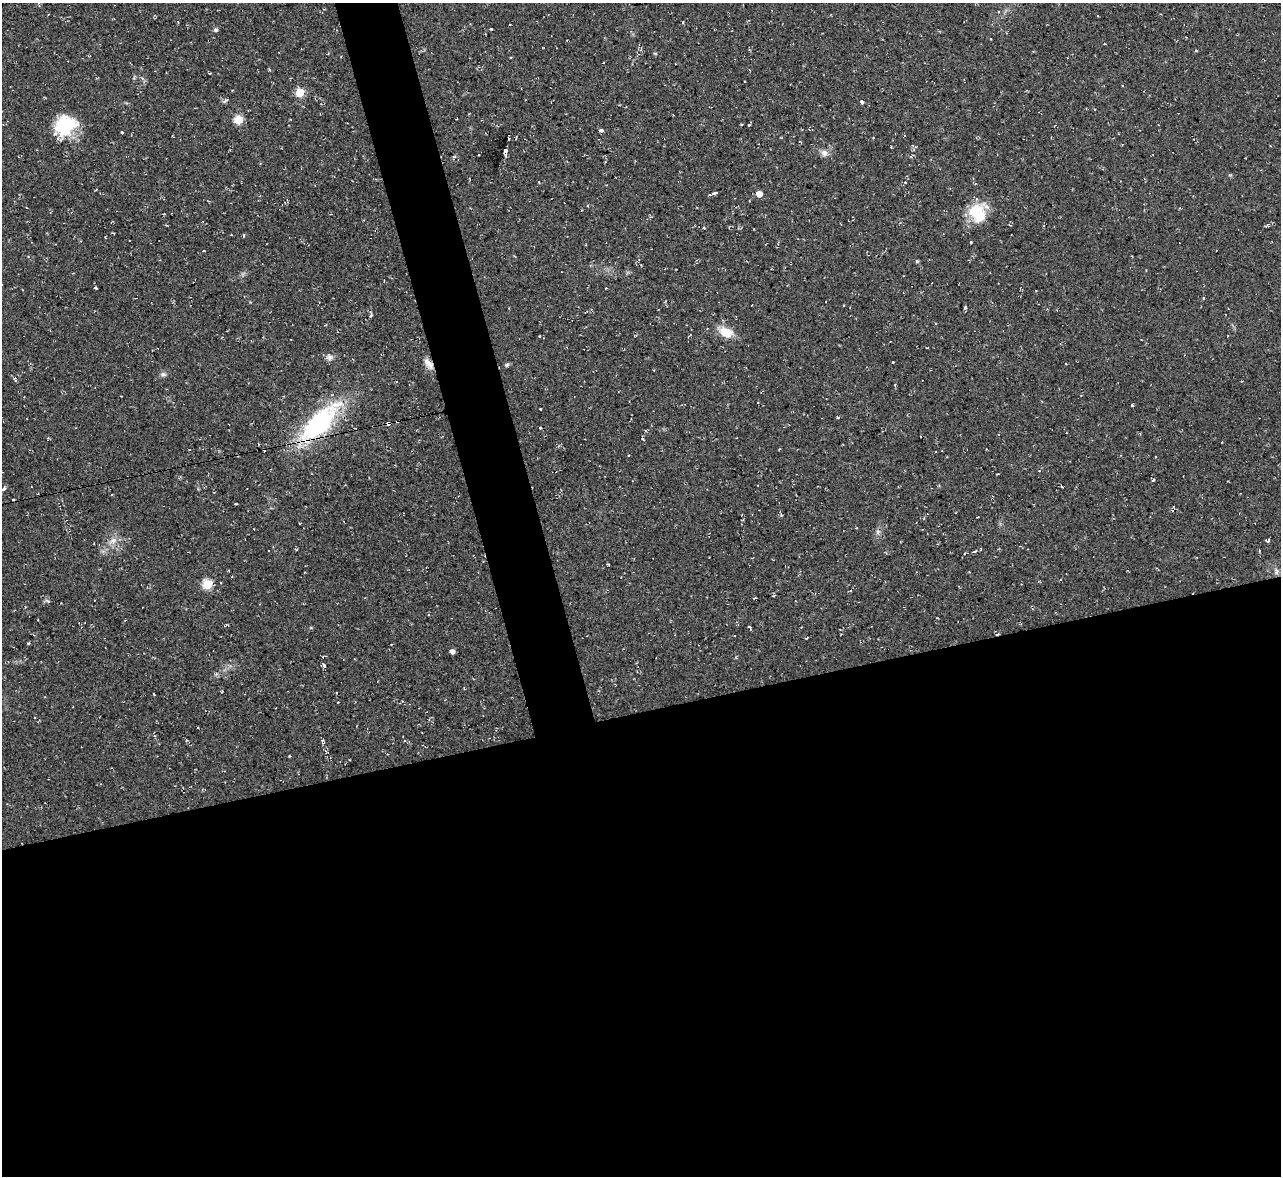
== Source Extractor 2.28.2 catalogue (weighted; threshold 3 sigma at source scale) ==
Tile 15 of 4 x 4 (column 3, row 4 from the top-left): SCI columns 2559-3837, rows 141-1314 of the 5116 x 5098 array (HDU 1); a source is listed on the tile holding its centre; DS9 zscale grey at full resolution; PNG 1283 x 1178 px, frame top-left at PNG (2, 3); no overlay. Shown black and unused: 43% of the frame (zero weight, under 2 of 3 exposures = <1% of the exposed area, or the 3 px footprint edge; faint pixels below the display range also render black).
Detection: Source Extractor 2.28.2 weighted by HDU 2 'WHT'; one run over the whole footprint, this tile lists its part. Background 0.0913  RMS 0.01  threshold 0.0458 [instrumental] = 3 sigma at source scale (4.5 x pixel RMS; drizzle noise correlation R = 1.50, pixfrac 1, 0.05/0.05 arcsec/px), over >= 5 px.
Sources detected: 63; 5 cosmic-ray / hot-pixel residue — not listed; the other 58 listed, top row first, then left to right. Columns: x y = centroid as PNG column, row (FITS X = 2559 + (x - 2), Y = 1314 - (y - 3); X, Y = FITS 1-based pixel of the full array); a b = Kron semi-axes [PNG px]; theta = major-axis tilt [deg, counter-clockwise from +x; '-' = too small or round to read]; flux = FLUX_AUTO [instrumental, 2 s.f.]
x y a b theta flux
1098 16 2 2 - 0.91
510 24 3 2 - 1.3
491 29 3 3 - 2.4
215 30 5 5 - 2.3
655 53 4 4 - 1.2
209 73 4 2 - 0.88
745 81 3 2 - 1.2
300 93 5 5 - 39
225 101 9 3 23 1.7
862 102 4 3 - 11
238 119 5 5 - 34
749 125 3 3 - 1.9
65 126 25 19 32 48
601 130 4 3 - 4.9
122 132 3 3 - 3.9
508 138 3 3 - 23
891 147 2 2 - 0.92
505 150 3 3 - 28
824 153 9 8 - 4.8
479 155 2 2 - 0.75
714 193 5 3 - 2.8
759 194 5 5 - 11
978 213 23 21 -89 31
704 228 4 2 - 0.88
243 236 5 2 - 1.1
971 242 3 3 - 2
917 261 4 4 - 1.1
96 288 6 3 -57 1.4
1203 298 4 3 - 0.85
371 315 5 3 - 1.6
325 325 3 2 - 1.4
726 332 17 11 -27 16
330 357 10 8 -51 4.1
429 364 16 8 -52 6.8
507 365 5 5 - 2.2
163 374 8 6 -14 2.5
16 380 5 3 - 1.2
1132 405 3 3 - 1
540 409 3 2 - 0.93
838 417 4 3 - 1
320 422 38 16 45 150
388 424 4 3 - 24
540 428 3 2 - 1.1
48 438 3 3 - 0.86
643 439 4 3 - 1.2
3 490 5 3 - 3.2
878 532 7 4 89 2.2
113 540 8 7 - 5.1
1267 541 5 3 - 2.6
974 551 5 3 - 1.6
1276 571 10 5 -71 3.3
207 584 5 5 - 47
774 595 4 3 - 1.5
996 634 3 2 - 4.7
806 638 3 2 - 2
28 643 3 3 - 1.3
452 651 4 4 - 4.8
324 666 3 3 - 3.8
Overlapping masked pixels (flux is a lower limit): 4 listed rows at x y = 429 364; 320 422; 388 424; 996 634
Isophote crosses this tile's border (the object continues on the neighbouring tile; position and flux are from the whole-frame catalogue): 1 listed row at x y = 3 490